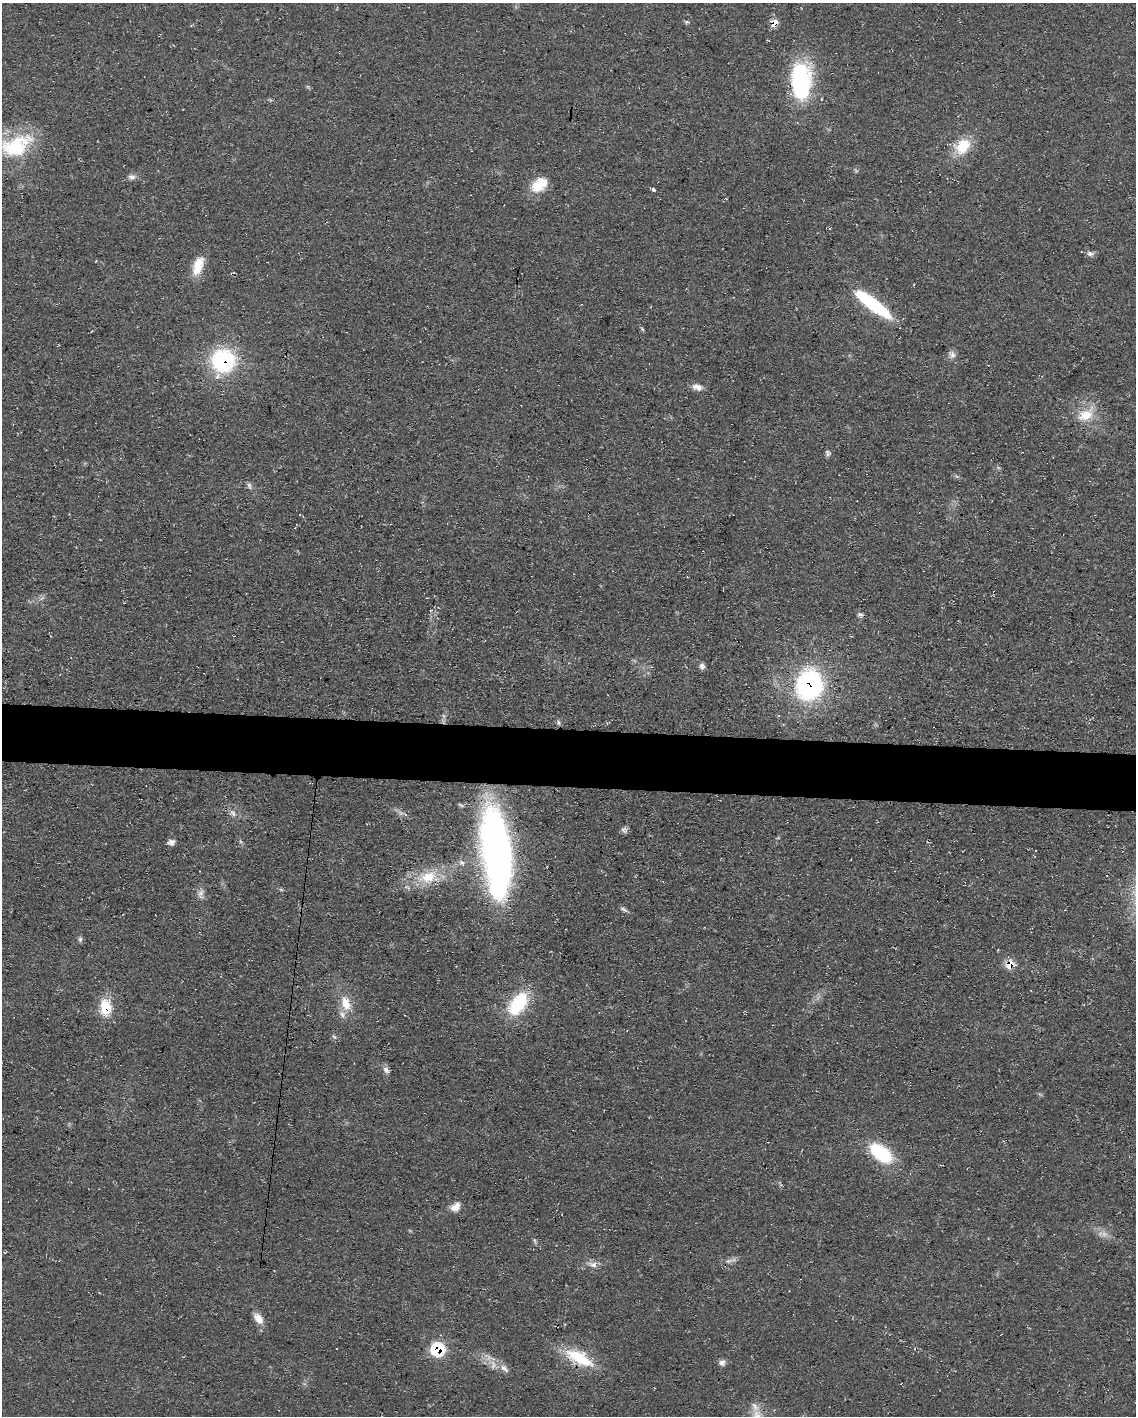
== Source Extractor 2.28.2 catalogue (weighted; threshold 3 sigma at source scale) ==
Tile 6 of 4 x 3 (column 2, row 2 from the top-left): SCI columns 1135-2268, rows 1627-3040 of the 4538 x 4557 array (HDU 1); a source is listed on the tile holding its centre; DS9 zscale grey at full resolution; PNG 1138 x 1418 px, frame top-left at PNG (2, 3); no overlay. Shown black and unused: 4% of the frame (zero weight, under 3 of 4 exposures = <1% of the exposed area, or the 3 px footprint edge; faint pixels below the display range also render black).
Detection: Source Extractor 2.28.2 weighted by HDU 2 'WHT'; one run over the whole footprint, this tile lists its part. Background 0.0698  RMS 0.0075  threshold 0.0339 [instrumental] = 3 sigma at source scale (4.5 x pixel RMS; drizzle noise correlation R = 1.50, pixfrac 1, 0.05/0.05 arcsec/px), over >= 5 px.
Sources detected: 54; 2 too faint to see at this stretch — not listed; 3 inside a brighter listed object's ellipse — not listed separately; the other 49 listed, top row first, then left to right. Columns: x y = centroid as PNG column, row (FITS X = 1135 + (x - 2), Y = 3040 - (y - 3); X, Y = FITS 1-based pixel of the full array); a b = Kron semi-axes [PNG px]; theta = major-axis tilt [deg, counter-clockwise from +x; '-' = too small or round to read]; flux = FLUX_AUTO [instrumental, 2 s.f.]
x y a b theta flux
687 22 6 5 - 1.2
774 23 8 7 - 8.4
801 81 43 23 -88 81
16 146 47 27 24 55
963 146 23 17 50 22
132 177 11 7 -11 3.2
539 185 21 14 36 17
654 190 4 3 - 3.3
1090 253 10 7 -8 2.8
198 266 25 11 71 15
872 304 46 11 -37 54
642 329 6 3 -53 1
952 355 11 8 -49 3.6
223 361 26 26 - 71
697 387 14 8 -17 4.9
1086 415 26 16 33 18
828 453 8 6 -65 1.9
249 485 9 5 -70 2.1
860 614 8 4 5 1.7
702 666 8 7 - 2.7
809 685 32 26 80 120
558 722 8 4 -88 1.4
233 813 11 8 -41 3.6
624 830 10 6 -29 2.3
171 842 10 7 12 3.3
497 852 73 23 -84 420
462 863 8 7 - 2.9
428 877 26 17 19 24
201 894 16 7 79 4.3
624 909 11 4 -32 1.9
80 939 7 6 - 1.8
1009 964 9 7 32 13
346 1003 19 12 -75 14
518 1004 33 19 54 40
105 1007 19 13 90 22
334 1037 8 5 -52 1.6
386 1070 10 7 -49 3.1
881 1153 25 14 -38 51
456 1207 11 8 36 7.5
1104 1234 7 7 - 3.1
535 1241 7 4 -71 1.3
593 1265 12 8 0 4.6
258 1318 14 9 -51 8
438 1350 8 8 - 60
579 1358 42 15 -28 32
722 1362 8 8 - 3
493 1365 14 7 -86 4.6
504 1368 13 8 -46 4.6
757 1416 19 16 75 14
Overlapping masked pixels (flux is a lower limit): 9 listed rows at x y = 774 23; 872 304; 223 361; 809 685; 497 852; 428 877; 1009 964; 105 1007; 438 1350
Isophote crosses this tile's border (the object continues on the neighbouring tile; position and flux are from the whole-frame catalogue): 1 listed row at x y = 757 1416